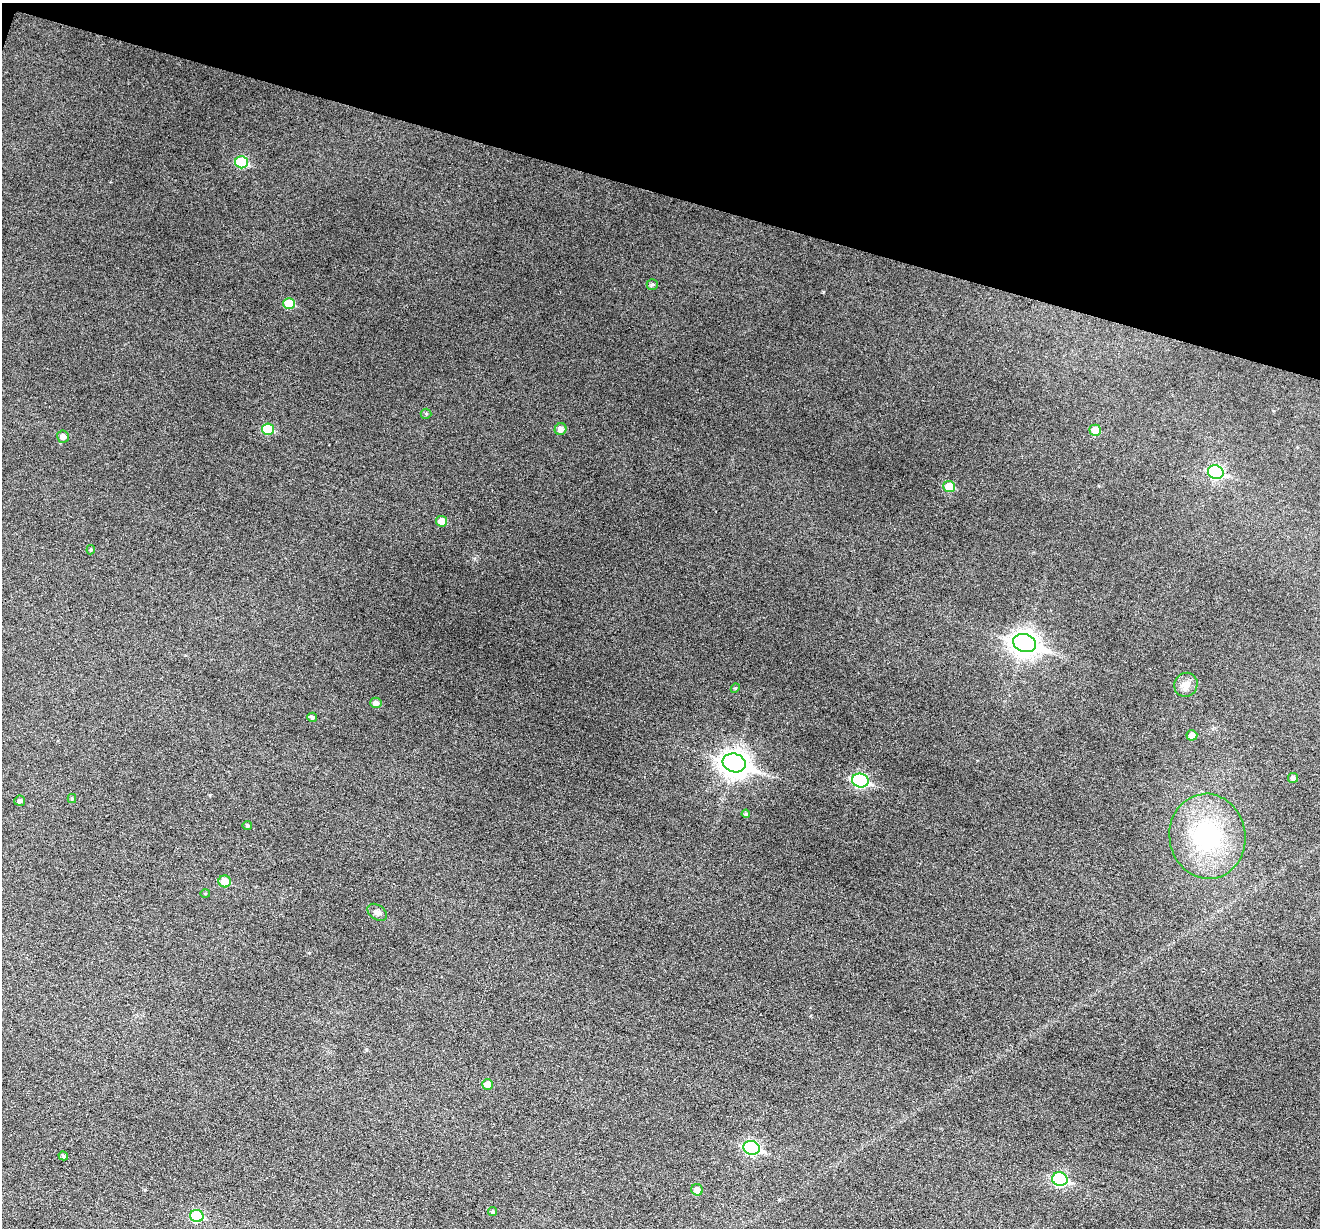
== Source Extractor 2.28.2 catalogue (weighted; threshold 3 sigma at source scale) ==
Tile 2 of 4 x 4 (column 2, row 1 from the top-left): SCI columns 1321-2638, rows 3935-5160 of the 5274 x 5288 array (HDU 1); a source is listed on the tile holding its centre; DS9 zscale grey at full resolution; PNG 1322 x 1230 px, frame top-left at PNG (2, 3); each listed source drawn as its Kron ellipse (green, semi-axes under 4 px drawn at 4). Shown black and unused: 16% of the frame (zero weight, under 3 of 6 exposures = <1% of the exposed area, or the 3 px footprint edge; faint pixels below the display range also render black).
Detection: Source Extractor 2.28.2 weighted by HDU 2 'WHT'; one run over the whole footprint, this tile lists its part. Background 0.0501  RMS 0.0057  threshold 0.0234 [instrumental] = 3 sigma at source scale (4.09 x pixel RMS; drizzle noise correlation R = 1.36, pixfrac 0.8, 0.05/0.05 arcsec/px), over >= 5 px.
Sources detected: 36; all 36 listed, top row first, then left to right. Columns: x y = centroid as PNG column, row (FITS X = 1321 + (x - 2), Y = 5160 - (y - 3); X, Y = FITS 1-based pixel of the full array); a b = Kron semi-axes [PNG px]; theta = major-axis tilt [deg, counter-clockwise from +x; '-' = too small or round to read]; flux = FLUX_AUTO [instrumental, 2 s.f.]
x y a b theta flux
242 162 6 6 - 29
652 284 5 5 - 1.1
289 304 6 5 - 14
426 414 5 5 - 0.76
268 429 6 6 - 18
561 429 6 5 - 3
1095 430 5 5 - 8.5
63 437 6 6 - 2.3
1216 472 8 7 - 59
949 487 6 5 - 10
442 521 5 5 - 6
91 550 5 4 - 0.85
1025 643 12 9 -17 430
1186 685 12 11 - 4.4
735 688 5 4 - 0.59
376 703 6 5 - 2.3
312 717 5 4 - 1.1
1192 735 5 5 - 3.5
734 763 12 9 -17 480
1293 778 5 5 - 1.8
860 781 8 7 - 69
72 799 4 4 - 0.6
20 801 5 5 - 1.1
746 814 4 4 - 0.92
247 826 5 4 - 0.96
1207 836 43 38 -81 63
225 881 6 6 - 7.2
205 893 5 3 - 0.57
377 912 11 7 -35 2.2
487 1084 5 5 - 4.2
752 1148 8 7 - 76
63 1156 5 4 - 1.1
1060 1179 8 6 -15 55
697 1190 6 5 - 3.7
493 1212 4 4 - 0.77
197 1216 7 6 - 27
Unlisted compact peaks at least as high as the median listed source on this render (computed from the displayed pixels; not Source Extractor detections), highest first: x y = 823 292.